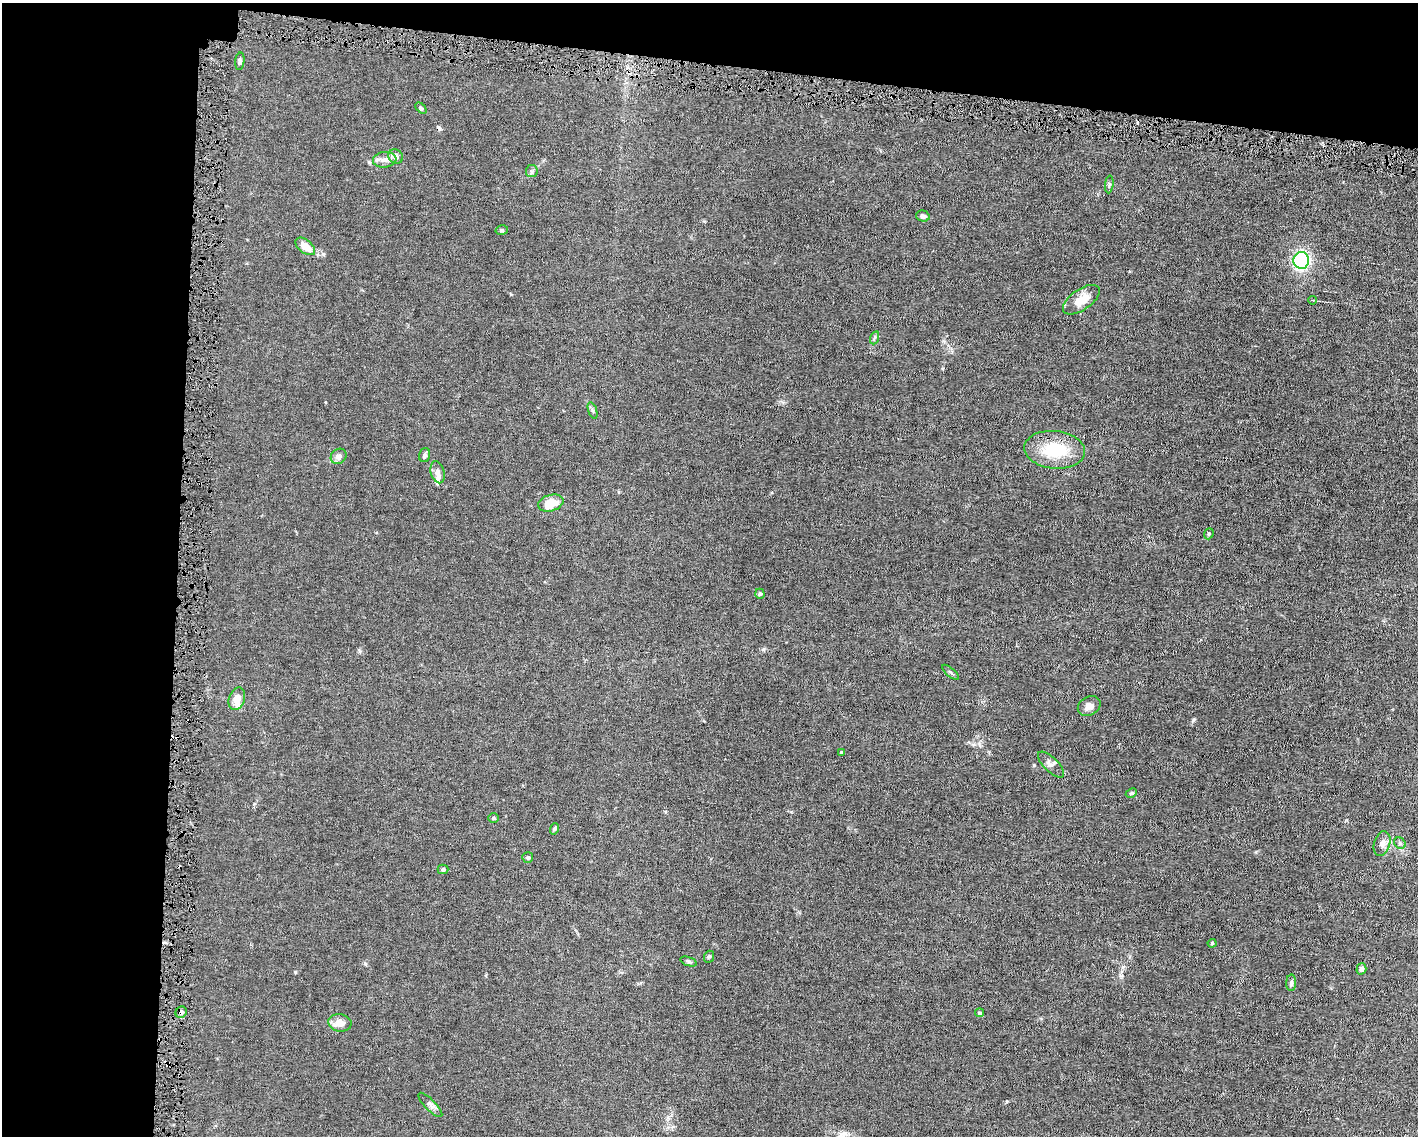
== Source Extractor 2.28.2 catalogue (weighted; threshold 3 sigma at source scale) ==
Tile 1 of 3 x 4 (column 1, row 1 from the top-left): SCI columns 107-1522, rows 3402-4535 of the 4568 x 4535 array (HDU 1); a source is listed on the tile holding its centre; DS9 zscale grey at full resolution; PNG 1420 x 1138 px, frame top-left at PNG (2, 3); each listed source drawn as its Kron ellipse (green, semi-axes under 4 px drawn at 4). Shown black and unused: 18% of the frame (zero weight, under 4 of 8 exposures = <1% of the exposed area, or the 3 px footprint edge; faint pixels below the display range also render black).
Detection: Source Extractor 2.28.2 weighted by HDU 2 'WHT'; one run over the whole footprint, this tile lists its part. Background 0.0157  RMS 0.0024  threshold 0.00967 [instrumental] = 3 sigma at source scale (4.09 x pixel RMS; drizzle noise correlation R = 1.36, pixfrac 0.8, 0.05/0.05 arcsec/px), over >= 5 px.
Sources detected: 52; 5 cosmic-ray / hot-pixel residue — neither listed nor drawn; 5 inside a brighter listed object's ellipse — not listed separately; the other 42 listed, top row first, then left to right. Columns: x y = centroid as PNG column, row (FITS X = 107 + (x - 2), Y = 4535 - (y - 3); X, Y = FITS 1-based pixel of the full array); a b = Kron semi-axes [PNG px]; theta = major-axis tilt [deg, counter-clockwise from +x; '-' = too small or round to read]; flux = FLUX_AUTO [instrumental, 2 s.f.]
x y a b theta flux
240 61 9 4 84 0.46
421 108 7 4 -43 0.27
396 157 8 6 -43 1
385 160 12 7 6 1.2
532 171 6 6 - 0.39
1109 184 9 3 84 0.35
923 216 7 5 -16 0.69
502 230 6 5 - 0.35
305 246 11 6 -39 2.6
1301 260 8 8 - 26
1081 300 21 10 35 3.1
1313 300 4 3 - 0.18
874 338 7 4 70 0.35
593 410 8 4 -71 0.38
1055 450 30 19 -6 8.6
425 455 7 5 71 0.53
339 456 8 7 - 1
438 472 11 6 -75 0.84
551 503 13 8 16 3.9
1209 534 6 4 69 0.29
760 594 5 4 - 0.36
951 672 10 3 -40 0.35
237 699 11 8 72 2.1
1089 706 12 9 28 1.3
841 752 4 3 - 0.18
1051 765 17 7 -44 0.98
1131 793 6 4 26 0.28
493 818 5 5 - 0.27
554 829 6 4 72 0.28
1400 843 6 5 - 0.34
1382 844 12 8 73 1.2
528 857 5 5 - 0.36
443 869 5 4 - 0.38
1212 943 4 4 - 0.21
709 957 6 5 - 0.31
689 961 8 3 -19 0.34
1361 969 5 5 - 0.61
1291 983 8 5 88 0.53
181 1012 6 5 - 0.66
979 1013 4 4 - 0.39
340 1023 11 8 -8 1.8
430 1105 16 5 -46 0.81
Overlapping masked pixels (flux is a lower limit): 1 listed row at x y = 181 1012
Unlisted compact peaks at least as high as the median listed source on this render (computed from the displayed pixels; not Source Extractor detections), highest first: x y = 1193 720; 323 254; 295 972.